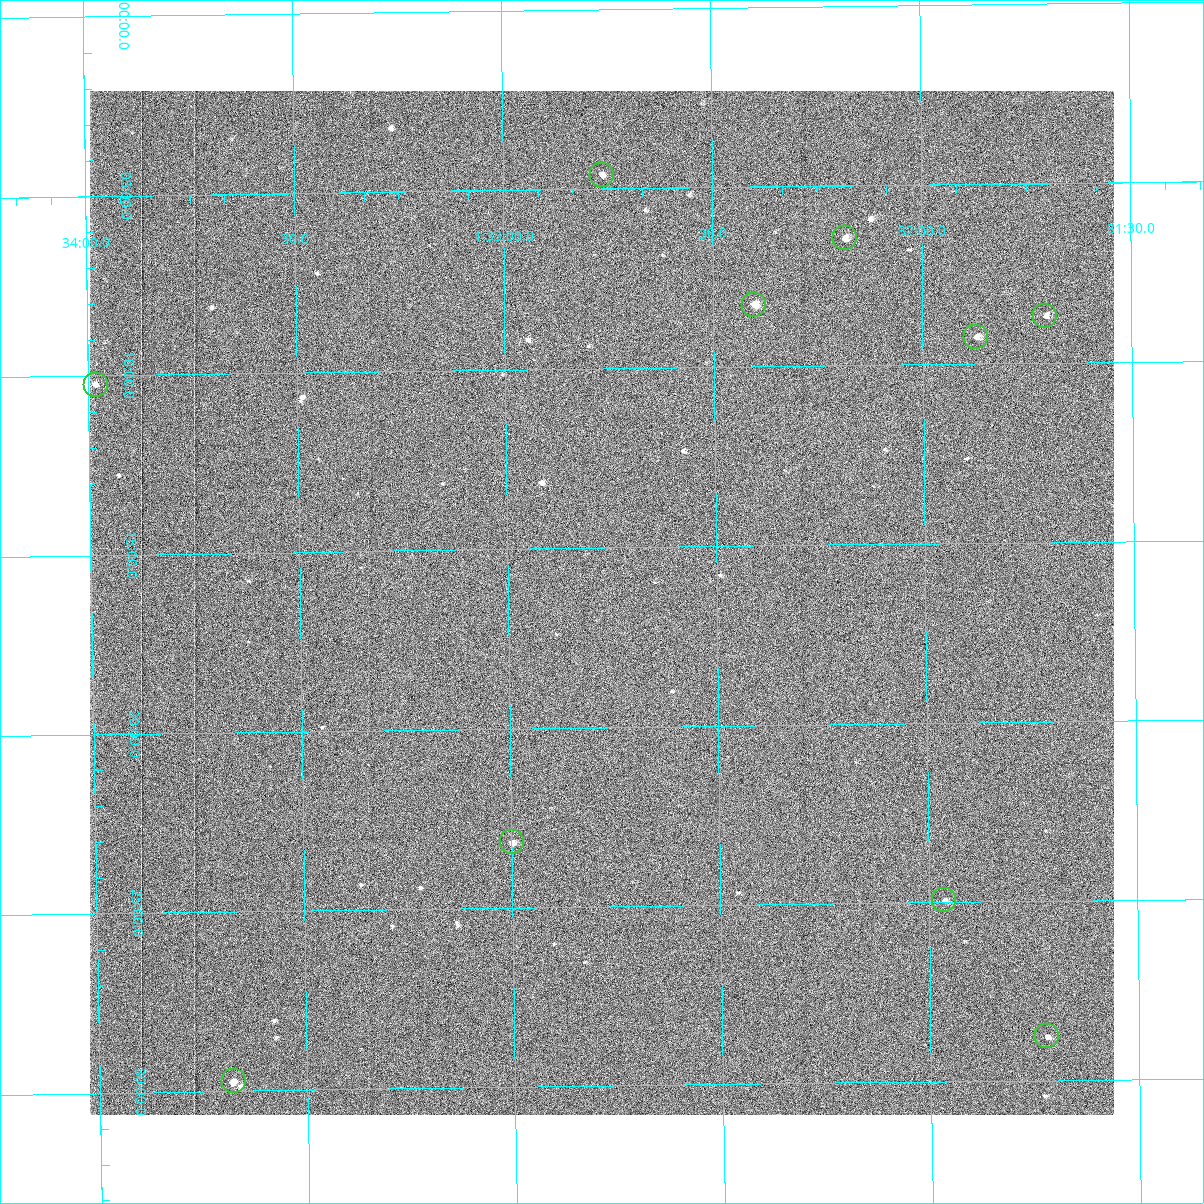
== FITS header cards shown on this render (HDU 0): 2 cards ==
NAXIS1  =                 1024 /fastest changing axis
NAXIS2  =                 1024 /next to fastest changing axis

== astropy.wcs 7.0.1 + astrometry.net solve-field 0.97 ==
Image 1024 x 1024 px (HDU 0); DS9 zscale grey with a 90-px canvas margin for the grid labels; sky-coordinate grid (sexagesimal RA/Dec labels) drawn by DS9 from the SOLVED WCS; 10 Tycho-2 reference stars matched to detected sources circled (green)
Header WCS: RA---TAN-SIP/DEC--TAN-SIP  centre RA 01:32:47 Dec +39:17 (23.19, +39.28 deg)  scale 1.67 arcsec/px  FOV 28.5' x 28.5'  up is -179 deg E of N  parity flipped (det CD > 0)
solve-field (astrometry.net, Tycho-2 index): VERIFIED the header's WCS against the Tycho-2 star catalogue (10 matches, 0 conflicts) and refined it, rather than solving blind
Solved WCS: RA---TAN-SIP/DEC--TAN-SIP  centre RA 01:32:47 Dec +39:17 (23.19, +39.28 deg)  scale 1.67 arcsec/px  FOV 28.5' x 28.5'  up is -179 deg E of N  parity flipped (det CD > 0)
The solver's refit moves the header's centre by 1.1 arcsec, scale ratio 1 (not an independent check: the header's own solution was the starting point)
Tycho-2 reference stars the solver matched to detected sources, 10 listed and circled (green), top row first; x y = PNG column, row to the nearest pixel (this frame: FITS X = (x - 90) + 1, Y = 1024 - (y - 91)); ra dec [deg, ICRS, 3 dp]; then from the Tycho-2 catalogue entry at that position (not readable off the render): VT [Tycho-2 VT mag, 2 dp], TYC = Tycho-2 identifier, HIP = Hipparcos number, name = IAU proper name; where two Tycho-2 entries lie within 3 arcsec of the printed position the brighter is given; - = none
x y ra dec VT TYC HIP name
602 175 23.191 +39.077 11.35 2814-487-1 - -
845 238 23.046 +39.108 10.59 2814-499-1 - -
754 305 23.101 +39.138 9.93 2814-223-1 - -
1045 316 22.927 +39.145 11.49 2814-623-1 - -
976 337 22.968 +39.154 11.15 2814-385-1 - -
96 385 23.495 +39.171 11.53 2814-441-1 - -
512 842 23.250 +39.386 10.12 2818-1446-1 - -
944 900 22.991 +39.416 11.51 2818-1434-1 - -
1047 1036 22.930 +39.480 11.71 2818-1445-1 - -
234 1081 23.419 +39.495 10.08 2818-1379-1 - -